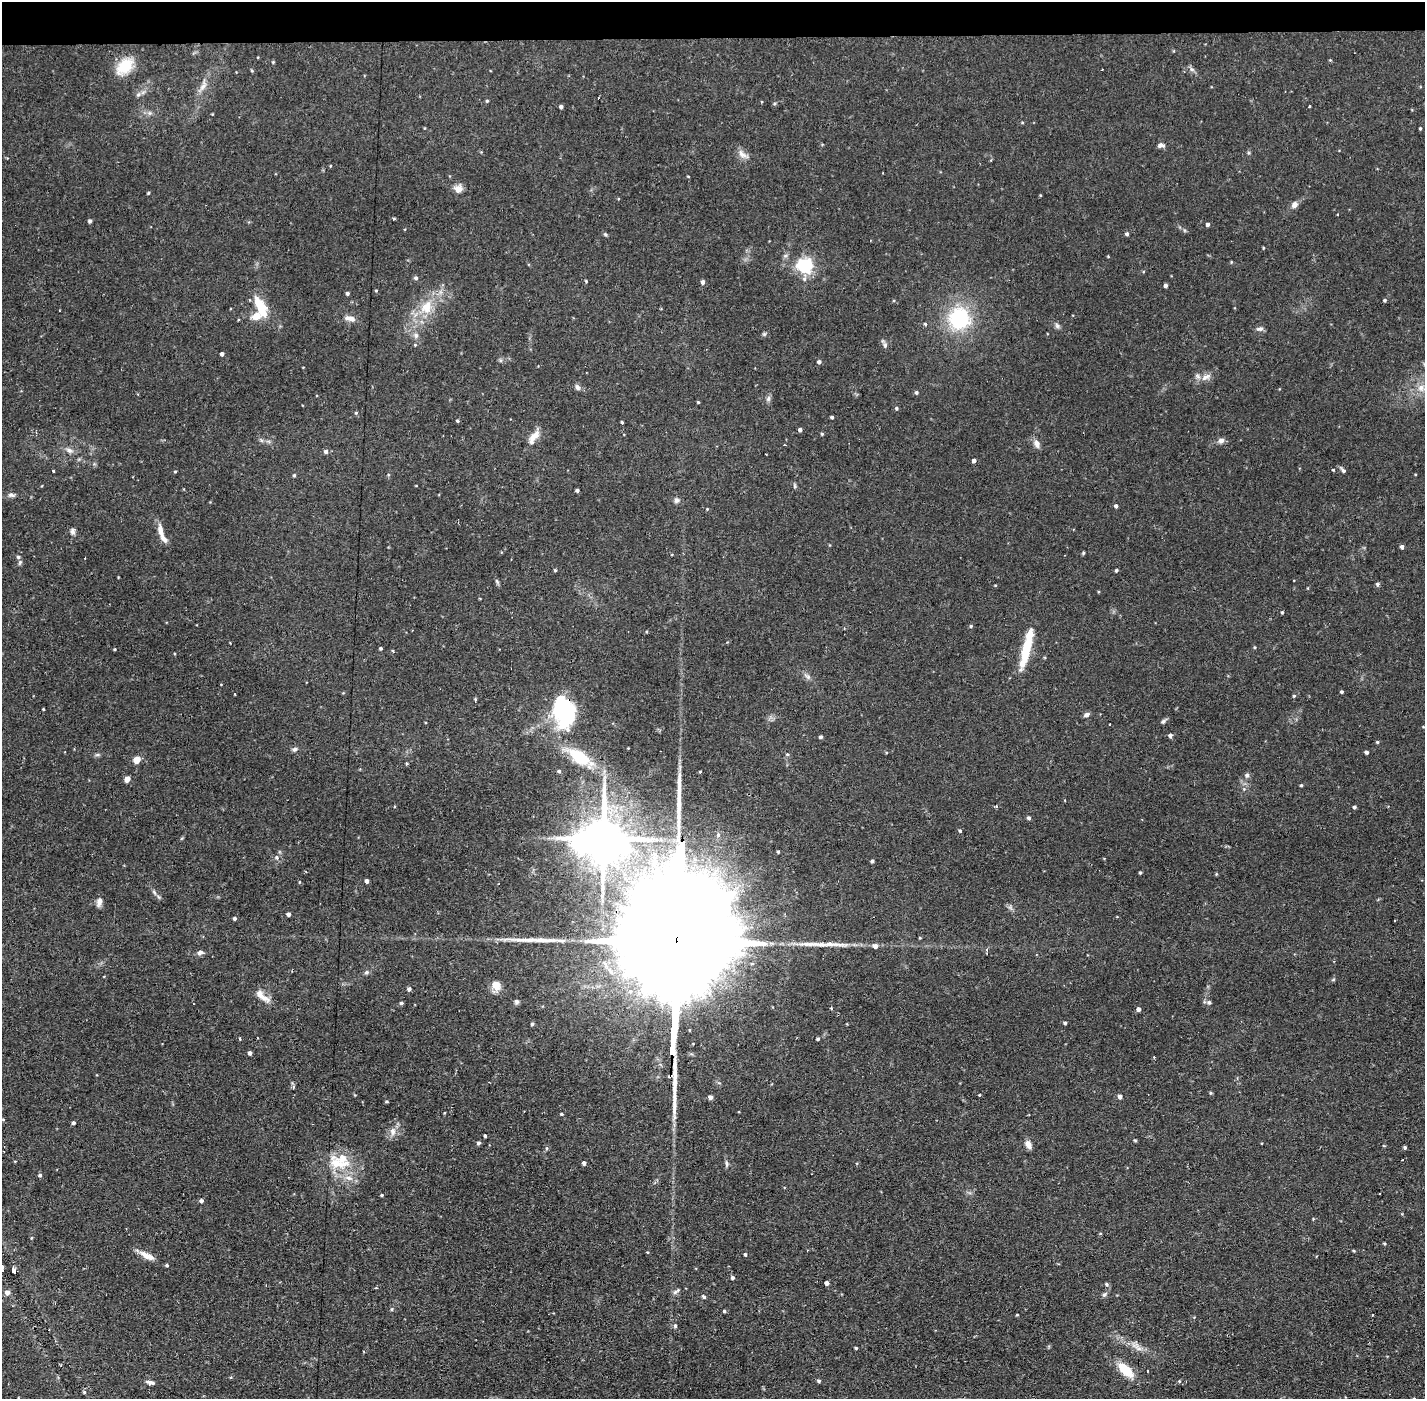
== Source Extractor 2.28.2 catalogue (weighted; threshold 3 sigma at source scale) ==
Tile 2 of 3 x 3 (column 2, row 1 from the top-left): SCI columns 1423-2845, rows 2849-4245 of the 4267 x 4299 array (HDU 1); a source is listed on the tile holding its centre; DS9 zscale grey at full resolution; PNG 1427 x 1401 px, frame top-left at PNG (2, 2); no overlay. Shown black and unused: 3% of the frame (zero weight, under 2 of 3 exposures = <1% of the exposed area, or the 3 px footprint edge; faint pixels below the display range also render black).
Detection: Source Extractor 2.28.2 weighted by HDU 2 'WHT'; one run over the whole footprint, this tile lists its part. Background 0.107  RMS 0.0065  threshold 0.0291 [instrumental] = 3 sigma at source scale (4.5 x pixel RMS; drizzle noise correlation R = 1.50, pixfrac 1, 0.05/0.05 arcsec/px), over >= 5 px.
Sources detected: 222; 2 inside a brighter object's white glare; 3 cosmic-ray / hot-pixel residue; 2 long thin detections or spike segments (spike, bleed or trail) — not listed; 9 inside a brighter listed object's ellipse — not listed separately; the other 206 listed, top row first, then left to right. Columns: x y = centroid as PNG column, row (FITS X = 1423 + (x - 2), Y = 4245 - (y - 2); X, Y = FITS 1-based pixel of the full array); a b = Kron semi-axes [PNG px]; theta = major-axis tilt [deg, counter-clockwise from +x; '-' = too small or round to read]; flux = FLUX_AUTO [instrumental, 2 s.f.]
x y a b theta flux
1330 60 4 4 - 0.58
273 62 4 4 - 0.7
125 66 20 13 46 19
1192 69 7 6 - 1.6
252 71 5 3 - 0.61
203 86 16 6 57 4.2
138 94 7 5 67 1.5
487 101 4 3 - 0.77
775 103 5 5 - 0.92
1309 106 3 3 - 1.8
561 107 4 3 - 1.6
150 113 7 4 90 1.2
1420 128 4 3 - 0.74
1161 145 8 5 9 2.4
743 154 18 8 -35 4.3
330 166 4 3 - 0.48
688 176 4 2 - 0.52
458 189 11 10 - 4.2
148 193 3 3 - 0.75
618 199 4 3 - 0.49
1294 205 8 7 - 3.2
394 219 3 2 - 0.8
90 221 4 4 - 1.4
1208 224 4 4 - 2
605 234 5 4 - 0.89
1127 234 4 4 - 1.5
1263 248 3 3 - 0.63
805 266 6 6 - 190
416 278 5 5 - 1.3
586 281 4 3 - 0.65
702 282 4 4 - 2.2
1165 285 4 4 - 1.8
376 291 4 4 - 0.69
347 293 4 3 - 1.5
1385 300 4 4 - 1.1
261 307 25 10 -65 18
427 307 21 15 61 16
350 318 15 8 -15 4
959 318 23 23 - 49
925 324 4 4 - 0.9
1057 326 8 6 -56 1.7
1260 329 9 6 7 2
764 334 5 5 - 0.98
416 335 8 7 - 2.2
415 345 4 4 - 0.6
885 345 7 5 -90 1.6
222 354 4 3 - 1.8
819 362 4 4 - 1.8
1206 377 16 8 25 4.6
577 387 9 6 -43 2.1
1421 388 12 9 -35 5.5
916 392 5 4 - 1.2
768 399 9 6 74 1.7
698 402 3 3 - 0.64
896 408 5 4 - 1.1
356 413 5 4 - 0.8
832 417 4 3 - 1.1
457 421 3 3 - 1.1
622 422 3 3 - 2
800 429 4 4 - 1.8
822 434 4 4 - 0.83
535 435 16 8 43 5.9
1221 441 8 7 - 2.5
1037 444 10 7 -64 3.5
69 450 11 6 -26 2.9
326 451 6 6 - 1.7
974 460 4 4 - 1.9
1333 470 4 3 - 0.58
1343 470 11 4 -46 1.5
52 471 3 3 - 2.6
175 471 4 3 - 0.72
294 475 5 4 - 0.85
795 486 6 4 -88 1
577 490 3 3 - 1.4
11 495 9 6 -7 2.1
677 500 8 7 - 1.9
1116 506 4 4 - 1.6
707 509 3 3 - 0.49
161 530 19 7 -76 5.7
72 531 9 6 -90 2.1
1402 547 4 4 - 1.9
1083 553 5 4 - 0.69
18 557 5 4 - 1.2
20 562 8 5 63 1.2
555 570 4 4 - 0.78
1116 570 4 4 - 1.1
497 581 8 5 -63 1.1
1377 584 5 4 - 1.5
1308 588 5 3 - 0.5
1282 612 3 3 - 0.73
971 626 4 4 - 0.87
381 648 3 3 - 1
1027 648 41 8 77 26
115 649 3 3 - 0.66
808 677 10 5 -36 2.1
1342 692 3 3 - 1.2
235 694 2 2 - 0.61
1294 696 4 4 - 0.84
475 700 4 3 - 0.84
43 709 3 2 - 0.55
565 711 27 22 -87 71
1087 715 7 5 20 2.2
1163 721 8 5 33 1.5
1110 724 3 2 - 0.74
1170 735 4 4 - 2.2
821 737 4 4 - 1.3
1377 742 4 4 - 0.75
295 749 7 6 - 1.6
1366 752 4 3 - 1.7
787 754 5 4 - 0.81
580 757 37 16 -33 28
137 760 5 4 - 11
406 763 5 3 - 0.67
559 771 5 4 - 1.1
1247 775 7 6 - 1.6
127 779 5 4 - 6.8
1301 785 3 3 - 0.79
1244 789 5 5 - 0.89
996 806 5 3 - 1.4
1354 807 3 3 - 1.3
1029 818 4 4 - 1.5
960 831 4 3 - 1
559 838 15 6 0 4.7
604 838 15 10 -88 3100
778 851 3 3 - 0.86
276 857 6 6 - 1.7
872 861 3 3 - 1.2
1140 873 4 3 - 0.83
367 881 4 3 - 1.9
154 892 7 4 -46 1.3
99 902 11 7 76 3.1
1010 907 8 5 -56 1.5
288 914 4 4 - 2.1
235 918 4 4 - 1.3
677 938 135 22 87 63000
920 938 4 3 - 0.63
840 944 26 5 -3 6.4
875 946 5 5 - 2.9
987 949 5 4 - 1.1
200 953 8 5 19 2.3
366 972 7 5 22 1.4
1333 980 6 3 20 0.71
496 986 12 10 -56 6.7
409 989 4 4 - 1.7
630 991 7 7 - 2.6
264 998 17 8 -31 5.4
517 1002 7 6 - 1.5
1209 1002 6 5 - 1.4
401 1003 5 4 - 1.1
1138 1009 4 4 - 2.3
1065 1023 3 3 - 1.1
532 1024 4 4 - 0.92
240 1038 3 3 - 1.2
818 1039 3 3 - 1.1
250 1053 4 3 - 1.8
293 1087 3 3 - 1.9
1210 1093 5 3 - 0.71
979 1095 3 2 - 1.1
710 1097 4 4 - 2.4
1120 1097 5 4 - 2.3
386 1101 3 3 - 0.81
561 1114 4 3 - 0.78
73 1123 4 3 - 1.5
393 1132 11 8 -88 3.9
485 1136 3 3 - 1
1135 1140 5 3 - 0.63
478 1143 5 4 - 1.3
1028 1144 9 6 -62 3.8
1405 1147 3 3 - 1.5
338 1163 39 18 -13 22
584 1163 4 4 - 1.8
727 1164 11 4 -85 1.6
40 1175 5 4 - 1.2
382 1195 4 3 - 0.77
201 1201 5 4 - 1.6
1313 1219 4 3 - 0.5
1100 1233 5 3 - 0.51
31 1238 4 3 - 0.53
1385 1243 4 3 - 0.75
1353 1251 4 3 - 0.7
745 1254 4 3 - 1.1
147 1256 22 7 -25 6.6
167 1265 4 4 - 0.98
2 1267 4 3 - 1.7
13 1270 6 4 -79 2
732 1278 4 4 - 1.4
827 1283 4 4 - 2.8
1106 1284 6 5 - 1.2
676 1291 13 4 36 1.8
7 1292 5 5 - 3.3
1104 1294 7 5 40 1.4
704 1297 5 4 - 1.3
392 1309 5 4 - 0.86
724 1311 4 3 - 0.94
1017 1315 4 3 - 0.51
675 1326 5 4 - 1.1
1134 1345 10 8 -3 3.5
856 1348 3 3 - 0.72
1126 1370 23 10 -44 15
1147 1371 3 2 - 1.1
231 1377 5 3 - 0.63
819 1381 4 4 - 1.4
1179 1381 5 4 - 0.74
150 1382 11 5 -12 2.2
84 1392 5 3 - 0.77
1414 1398 5 3 - 0.51
Overlapping masked pixels (flux is a lower limit): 3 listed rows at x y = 1027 648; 565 711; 677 938
Isophote crosses this tile's border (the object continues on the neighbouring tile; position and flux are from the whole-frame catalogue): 2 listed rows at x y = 2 1267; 1414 1398